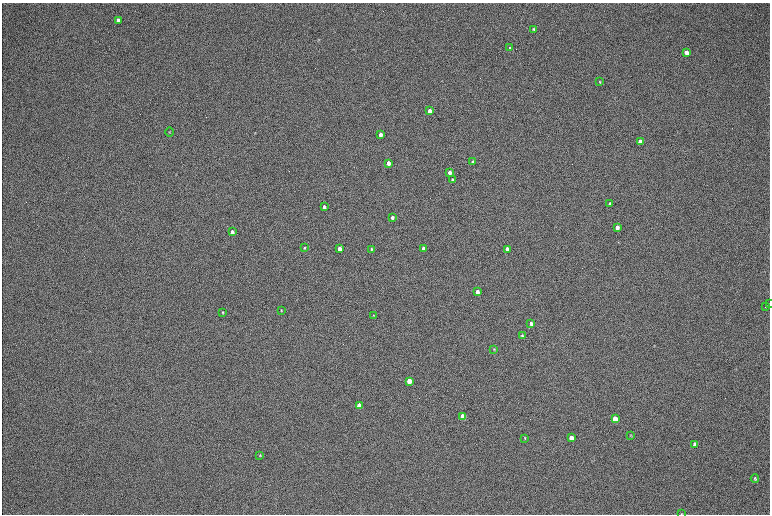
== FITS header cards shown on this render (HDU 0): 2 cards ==
NAXIS1  =                 1536 / length of data axis 1
NAXIS2  =                 1024 / length of data axis 2

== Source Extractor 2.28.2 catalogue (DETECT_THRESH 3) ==
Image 1536 x 1024 px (HDU 0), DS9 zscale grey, zoomed out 1/2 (1 PNG px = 2 x 2 image px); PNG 772 x 516 px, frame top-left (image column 1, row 1023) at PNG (2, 3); each listed source drawn as its Kron ellipse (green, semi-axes under 4 px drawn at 4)
Background 169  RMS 20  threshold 60.4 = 3 sigma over >= 5 px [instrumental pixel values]
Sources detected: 44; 1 cannot appear on this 1/2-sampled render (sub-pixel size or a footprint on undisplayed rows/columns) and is neither listed nor drawn; the other 43 listed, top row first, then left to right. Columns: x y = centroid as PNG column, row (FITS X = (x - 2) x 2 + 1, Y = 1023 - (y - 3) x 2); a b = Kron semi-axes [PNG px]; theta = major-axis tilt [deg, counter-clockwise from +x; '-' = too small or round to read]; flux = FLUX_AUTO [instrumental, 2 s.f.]
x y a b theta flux
118 20 4 3 - 20000
533 29 3 2 - 4700
510 48 2 2 - 7000
686 53 4 3 - 22000
600 82 4 3 - 3300
430 111 3 3 - 54000
169 132 4 2 - 2700
380 135 3 3 - 26000
640 142 4 3 - 30000
473 162 3 3 - 14000
388 163 3 3 - 44000
450 172 3 3 - 32000
452 180 3 2 - 6300
610 204 3 3 - 8500
324 207 3 3 - 23000
392 217 3 3 - 16000
617 227 3 3 - 24000
232 232 3 3 - 19000
304 248 3 3 - 3700
423 248 3 3 - 35000
339 249 3 3 - 45000
371 249 3 2 - 4300
507 249 3 3 - 41000
477 292 3 3 - 41000
769 304 2 1 - 1600
765 307 2 2 - 8400
281 310 3 2 - 2900
222 312 3 3 - 3900
373 315 3 3 - 2500
531 323 3 3 - 19000
522 336 3 2 - 6300
494 349 4 3 - 2600
409 381 4 3 - 120000
359 405 3 3 - 71000
463 417 4 3 - 170000
615 419 4 3 - 110000
631 435 4 3 - 3300
525 438 4 2 - 2600
571 438 4 3 - 84000
695 444 4 3 - 12000
260 455 3 2 - 2900
755 479 4 3 - 4900
681 514 3 2 - 2000
At the frame edge (FLAGS 8, measured only in part): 2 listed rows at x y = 769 304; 681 514
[1 sub-pixel or undisplayed-footprint detection neither listed nor drawn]